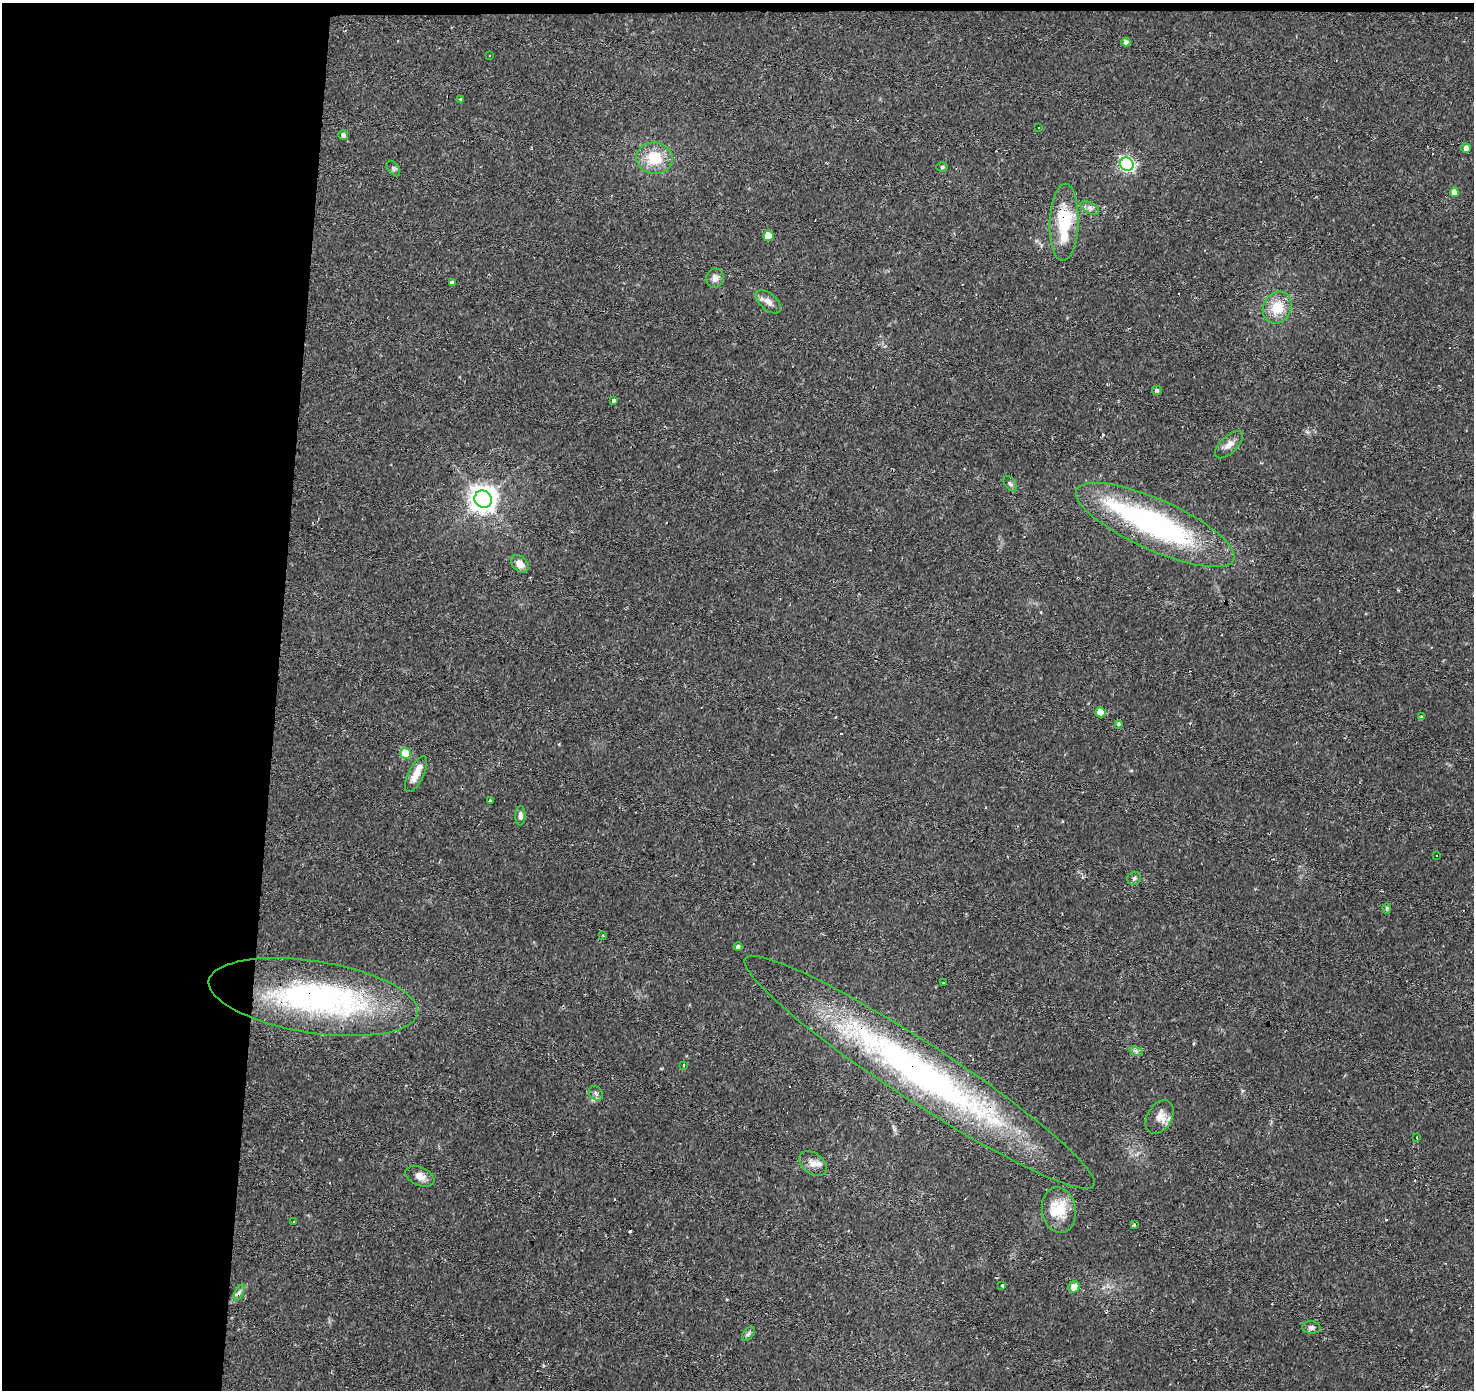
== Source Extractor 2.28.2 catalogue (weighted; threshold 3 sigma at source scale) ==
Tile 1 of 3 x 3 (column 1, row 1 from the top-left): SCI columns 1-1472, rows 3001-4388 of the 4422 x 4663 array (HDU 1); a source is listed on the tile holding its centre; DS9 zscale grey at full resolution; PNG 1476 x 1392 px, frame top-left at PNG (2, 3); each listed source drawn as its Kron ellipse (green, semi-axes under 4 px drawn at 4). Shown black and unused: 19% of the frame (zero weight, under 2 of 3 exposures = <1% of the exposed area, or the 3 px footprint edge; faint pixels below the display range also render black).
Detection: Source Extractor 2.28.2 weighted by HDU 2 'WHT'; one run over the whole footprint, this tile lists its part. Background 0.0434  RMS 0.0035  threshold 0.0159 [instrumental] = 3 sigma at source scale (4.5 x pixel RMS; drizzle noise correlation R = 1.50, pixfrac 1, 0.0396/0.0396 arcsec/px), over >= 5 px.
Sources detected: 79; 2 inside a brighter object's white glare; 19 cosmic-ray / hot-pixel residue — neither listed nor drawn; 3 inside a brighter listed object's ellipse — not listed separately; the other 55 listed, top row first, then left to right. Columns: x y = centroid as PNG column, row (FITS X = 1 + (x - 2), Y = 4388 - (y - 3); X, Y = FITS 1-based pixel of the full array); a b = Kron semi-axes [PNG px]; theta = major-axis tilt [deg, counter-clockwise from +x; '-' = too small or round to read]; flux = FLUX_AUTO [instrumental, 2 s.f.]
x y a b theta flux
1126 42 4 4 - 1.4
489 56 3 2 - 0.37
461 99 3 3 - 1.3
1039 127 3 2 - 0.41
343 135 5 4 - 1.2
1466 148 5 4 - 1.9
654 158 18 15 -10 11
1127 164 7 6 - 72
942 167 6 5 - 0.57
393 168 9 5 -54 0.74
1454 192 5 4 - 3.2
1090 208 10 5 -28 1.3
1064 222 38 14 88 21
768 236 5 5 - 7.4
715 278 10 9 - 2
452 283 4 4 - 1.3
768 302 15 8 -41 2.4
1277 308 16 14 62 8.4
1157 390 5 4 - 0.76
614 400 3 3 - 2.9
1229 445 17 8 44 2.4
1010 484 9 5 -52 0.85
483 499 9 8 - 430
1155 525 86 25 -24 80
520 564 10 7 -45 3.2
1100 712 5 5 - 5.2
1421 717 3 3 - 1.3
1119 724 3 3 - 1.2
405 753 5 5 - 12
416 774 19 8 64 4.1
490 801 4 3 - 2
520 816 10 5 87 1.2
1436 856 3 2 - 0.51
1134 878 7 6 - 0.89
1387 908 5 4 - 0.51
602 935 3 3 - 0.55
738 947 4 4 - 0.95
944 983 3 3 - 1.4
313 997 106 36 -9 110
1136 1051 7 4 -19 0.8
684 1065 3 3 - 0.85
920 1072 208 29 -33 150
596 1093 8 6 -49 1.1
1160 1117 18 12 59 3.7
1417 1138 3 2 - 0.68
813 1163 15 10 -35 3.2
420 1176 15 9 -23 2.8
1059 1210 23 17 -81 11
293 1221 3 3 - 0.49
1134 1225 3 3 - 1
1002 1286 3 3 - 0.81
1074 1287 6 5 - 3.7
239 1292 9 4 67 1
1311 1327 9 6 -7 1
748 1334 8 5 49 0.81
Overlapping masked pixels (flux is a lower limit): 4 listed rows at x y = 1064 222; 1155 525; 313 997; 920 1072